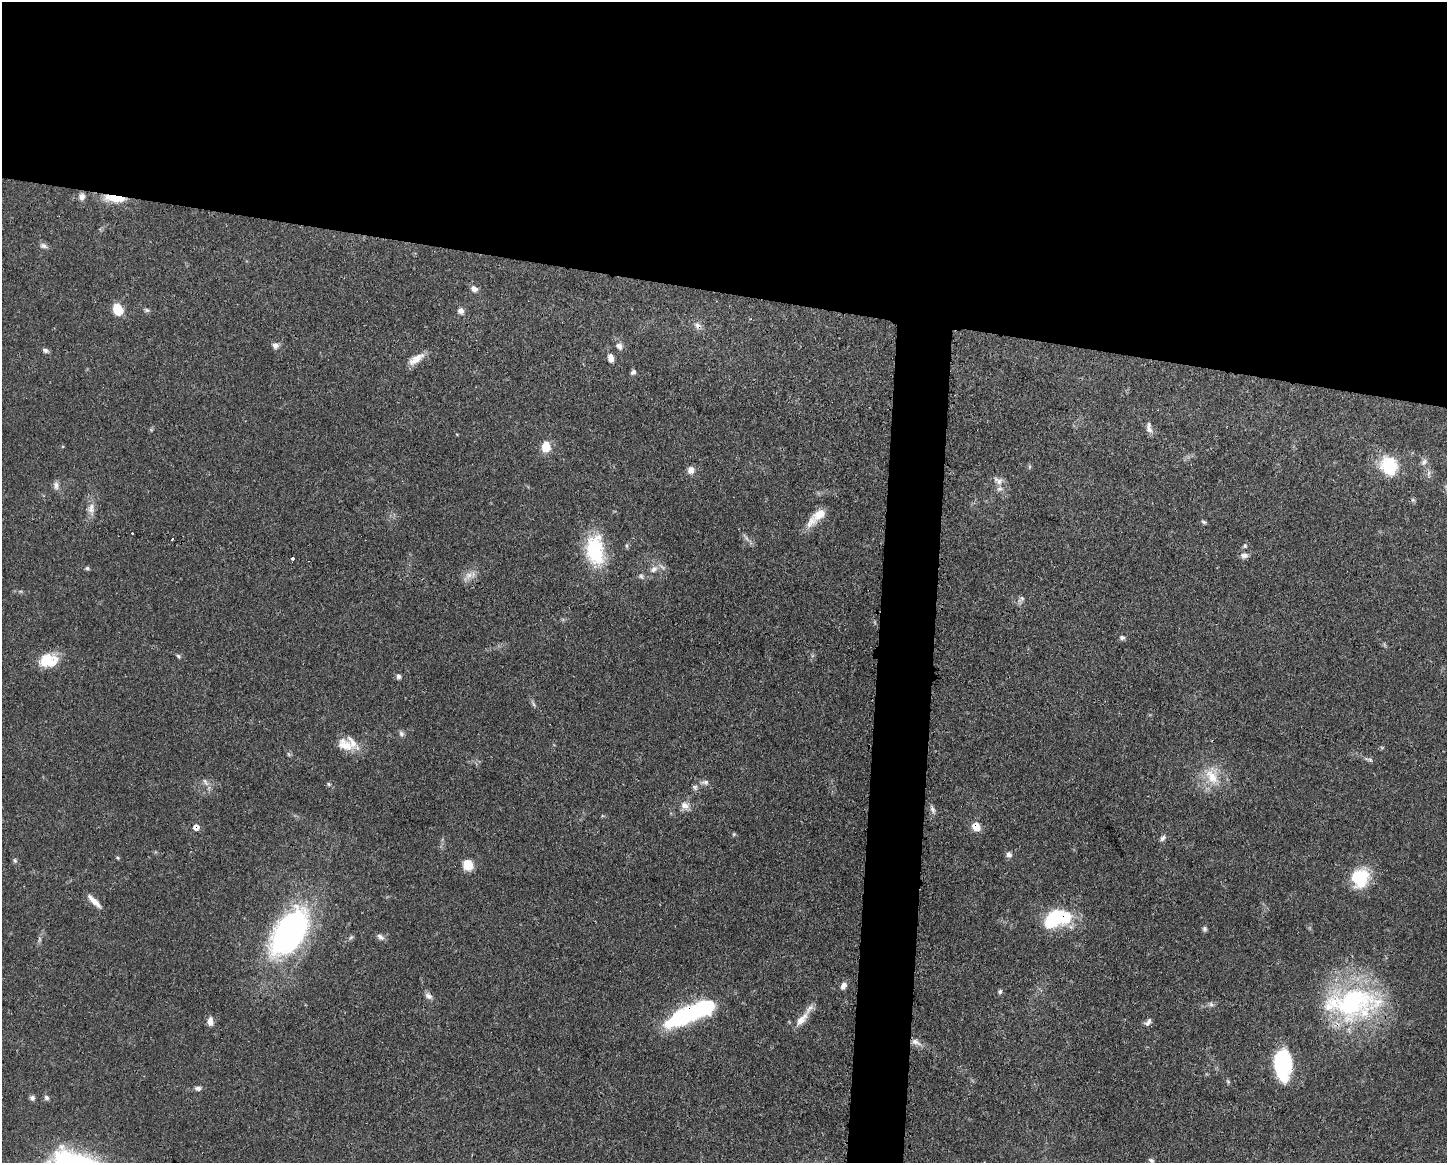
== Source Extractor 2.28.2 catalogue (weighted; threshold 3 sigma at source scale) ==
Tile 2 of 3 x 4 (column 2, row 1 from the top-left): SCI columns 1562-3006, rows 3483-4643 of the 4680 x 4646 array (HDU 1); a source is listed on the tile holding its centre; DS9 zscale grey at full resolution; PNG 1449 x 1165 px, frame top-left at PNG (2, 2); no overlay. Shown black and unused: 28% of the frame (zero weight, under 3 of 4 exposures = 1% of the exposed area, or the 3 px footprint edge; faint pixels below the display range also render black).
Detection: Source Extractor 2.28.2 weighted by HDU 2 'WHT'; one run over the whole footprint, this tile lists its part. Background 0.0549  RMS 0.0032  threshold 0.0146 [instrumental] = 3 sigma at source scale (4.5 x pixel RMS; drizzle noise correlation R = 1.50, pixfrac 1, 0.05/0.05 arcsec/px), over >= 5 px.
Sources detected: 92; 1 too faint to see at this stretch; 1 inside a brighter object's white glare — not listed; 7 inside a brighter listed object's ellipse — not listed separately; the other 83 listed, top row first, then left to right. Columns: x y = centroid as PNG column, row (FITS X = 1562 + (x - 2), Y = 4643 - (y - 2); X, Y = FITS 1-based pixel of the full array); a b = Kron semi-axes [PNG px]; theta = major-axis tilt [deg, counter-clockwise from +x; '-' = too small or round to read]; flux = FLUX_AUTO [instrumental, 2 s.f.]
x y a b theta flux
82 197 8 7 - 1.7
118 198 27 8 1 6.4
43 246 10 6 -18 1.2
474 289 9 7 -39 1.6
118 309 12 9 -66 6.3
147 310 7 5 -43 0.62
461 311 9 8 - 1.4
698 326 11 7 -55 1.6
275 345 8 8 - 1.4
619 346 10 8 -46 1.6
45 350 8 5 -23 0.9
611 358 10 6 -83 2.3
416 359 22 9 35 3.8
633 372 7 6 - 0.83
1149 429 13 8 -61 1.6
546 447 14 11 -89 4.2
1424 462 10 7 55 1.3
1389 466 25 21 -64 12
1029 467 6 4 71 0.44
691 470 9 8 - 2.1
998 480 15 9 -25 2
56 485 11 7 -90 1.4
91 509 15 9 78 2.6
819 514 20 11 40 4.4
1204 522 7 4 -12 0.6
132 533 2 2 - 0.29
746 538 8 4 -53 0.92
172 539 3 2 - 0.52
627 546 6 4 -71 0.46
1245 546 7 5 90 0.64
595 550 38 22 -84 19
1244 556 10 7 6 1.4
292 558 3 3 - 1.3
87 568 5 5 - 0.6
654 569 12 8 35 2.2
469 575 12 9 26 2.4
641 576 7 6 - 0.81
1021 599 12 7 46 1.2
1122 637 8 6 -16 0.83
178 656 7 4 -28 0.58
46 660 26 15 24 7.6
398 676 7 5 87 0.87
533 704 7 4 -70 0.6
401 734 8 6 -47 0.9
345 745 22 15 -20 5.5
1370 760 9 5 -24 0.76
1212 776 28 18 -61 9.3
205 782 12 6 -58 1.3
705 782 14 6 4 1.4
329 784 6 5 - 0.47
695 787 8 6 -55 0.85
685 806 13 10 -22 2.4
933 810 11 6 -65 1.1
976 826 11 10 - 3.3
196 827 7 7 - 1.9
1163 838 9 6 57 0.95
1009 855 8 7 - 1.2
118 858 5 4 - 0.39
15 860 7 5 -69 0.59
468 865 10 9 - 5.5
1360 878 19 16 74 17
94 901 21 5 -44 2.7
1053 919 22 12 51 19
1204 929 7 6 - 0.71
289 932 51 28 57 91
351 937 8 4 54 0.66
380 937 11 7 -35 1.3
843 986 9 7 59 1.5
1000 991 7 5 86 0.61
428 996 11 7 -39 1.4
1352 1003 75 40 3 57
1211 1004 7 5 -45 0.79
687 1014 50 16 25 37
802 1019 23 9 49 3.9
210 1021 11 7 89 2
1148 1022 12 6 46 1.2
916 1042 15 6 -25 2.2
1283 1063 28 15 -90 34
1228 1081 7 4 -45 0.5
198 1088 9 6 -8 1
32 1098 7 6 - 0.95
46 1098 7 6 - 0.82
1151 1160 7 5 -36 0.67
Overlapping masked pixels (flux is a lower limit): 7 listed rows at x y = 118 198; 698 326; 976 826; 196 827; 1053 919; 1352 1003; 687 1014